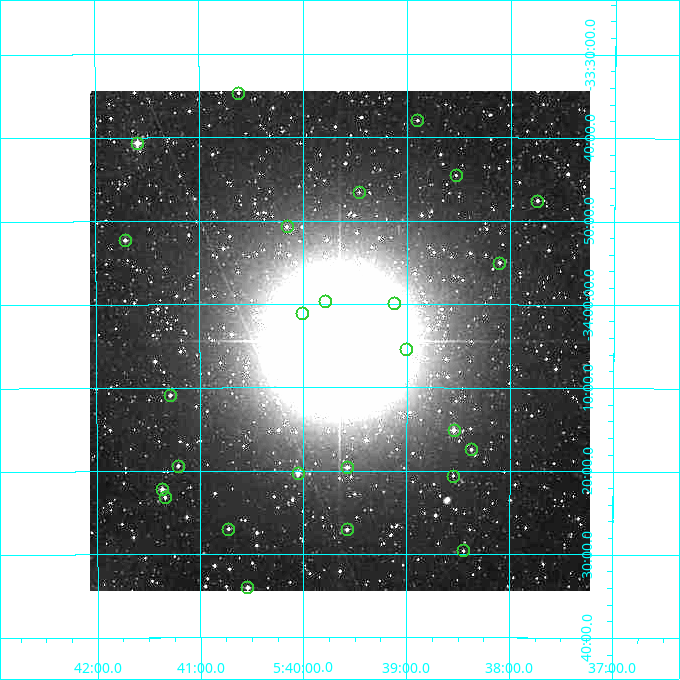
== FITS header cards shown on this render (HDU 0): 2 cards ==
NAXIS1  =                  500
NAXIS2  =                  500

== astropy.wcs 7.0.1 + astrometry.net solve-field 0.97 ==
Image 500 x 500 px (HDU 0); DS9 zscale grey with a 90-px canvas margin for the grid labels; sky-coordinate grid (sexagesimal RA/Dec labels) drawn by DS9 from the SOLVED WCS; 26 Tycho-2 reference stars matched to detected sources circled (green)
Header WCS: none
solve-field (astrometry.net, Tycho-2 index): SOLVED blind (the file carries no WCS)
Solved WCS: RA---TAN-SIP/DEC--TAN-SIP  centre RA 05:39:39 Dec -34:04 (84.91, -34.07 deg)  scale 7.2 arcsec/px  FOV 60.0' x 60.0'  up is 0 deg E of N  parity normal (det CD < 0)
(file carries no celestial WCS; the grid is the blind solution)
Tycho-2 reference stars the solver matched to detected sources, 26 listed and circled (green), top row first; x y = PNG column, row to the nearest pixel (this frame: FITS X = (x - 90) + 1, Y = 500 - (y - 91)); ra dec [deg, ICRS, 3 dp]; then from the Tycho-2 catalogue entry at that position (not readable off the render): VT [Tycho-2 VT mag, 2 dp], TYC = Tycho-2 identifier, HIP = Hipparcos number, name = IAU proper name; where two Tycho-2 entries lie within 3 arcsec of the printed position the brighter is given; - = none
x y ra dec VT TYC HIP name
238 93 85.155 -33.577 12.27 7060-1284-1 - -
417 120 84.725 -33.632 12.10 7060-1096-1 - -
137 143 85.398 -33.678 9.27 7060-1114-1 26810 -
456 175 84.632 -33.742 12.11 7060-1128-1 - -
359 192 84.865 -33.776 11.97 7064-1040-1 - -
537 201 84.435 -33.792 11.22 7064-219-1 - -
287 226 85.039 -33.845 11.68 7064-483-1 - -
125 240 85.429 -33.871 10.75 7064-171-1 - -
499 263 84.526 -33.917 11.23 7064-1202-1 - -
325 301 84.947 -33.994 11.47 7064-1346-1 - -
394 303 84.780 -33.999 11.45 7064-1350-1 - -
302 313 85.002 -34.017 11.45 7064-1355-1 - -
406 349 84.751 -34.090 11.06 7064-1356-1 - -
170 395 85.322 -34.182 11.09 7064-185-1 - -
454 430 84.636 -34.252 9.98 7064-1138-1 - -
471 449 84.594 -34.290 11.55 7064-1079-1 - -
178 466 85.303 -34.323 11.46 7064-875-1 - -
347 467 84.894 -34.327 11.02 7064-175-1 - -
298 473 85.013 -34.338 10.17 7064-977-1 - -
453 476 84.638 -34.343 12.02 7064-65-1 - -
162 489 85.342 -34.370 9.98 7064-273-1 - -
165 497 85.335 -34.386 11.25 7064-749-1 - -
228 529 85.182 -34.449 11.25 7064-561-1 - -
347 529 84.894 -34.451 11.10 7064-343-1 - -
463 550 84.611 -34.493 11.68 7064-663-1 - -
247 587 85.136 -34.567 10.36 7064-541-1 - -